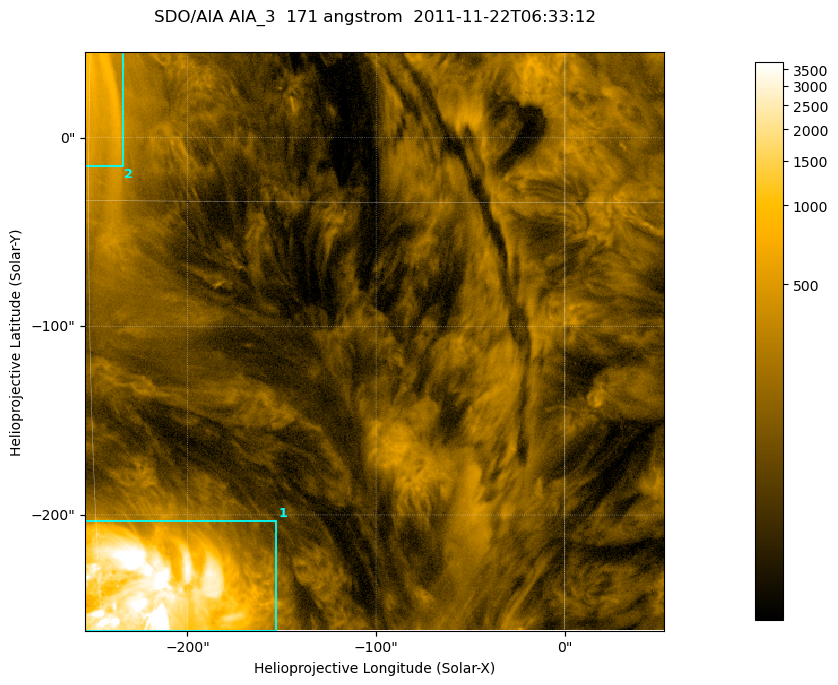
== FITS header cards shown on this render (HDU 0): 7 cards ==
TELESCOP= 'SDO/AIA '
INSTRUME= 'AIA_3   '
WAVELNTH=                  171
WAVEUNIT= 'angstrom'
DATE-OBS= '2011-11-22T06:33:12.34'
CTYPE1  = 'HPLN-TAN'
CTYPE2  = 'HPLT-TAN'

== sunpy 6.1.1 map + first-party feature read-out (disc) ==
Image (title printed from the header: SDO/AIA AIA_3  171 angstrom  2011-11-22T06:33:12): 512 x 512 px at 0.599 arcsec/px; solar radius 971 arcsec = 1620 px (partial field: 3.2% of the solar disc is inside the frame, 100% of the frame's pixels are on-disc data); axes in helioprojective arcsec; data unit not stated in the header (colour bar unlabelled)
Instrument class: DISC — disc imager (sunpy class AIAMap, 171 A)
Bright regions (active regions / flare kernels): reference = the on-disc median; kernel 5 px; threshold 5 sigma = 333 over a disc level ~135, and >= 1.15x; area >= 262 px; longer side >= 6 px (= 3.6 arcsec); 2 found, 2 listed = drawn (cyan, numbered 1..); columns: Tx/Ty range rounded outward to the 2 arcsec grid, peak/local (2 s.f.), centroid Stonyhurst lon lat
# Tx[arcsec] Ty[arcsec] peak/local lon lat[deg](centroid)
1 -254..-152 -262..-202 40 -13 -12
2 -254..-234 -16..46 8.2 -15 +3